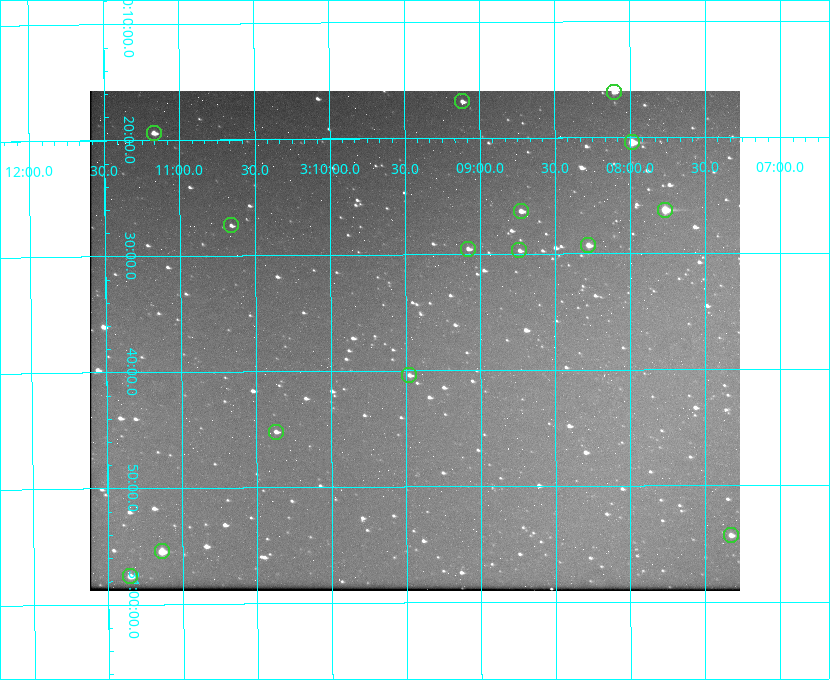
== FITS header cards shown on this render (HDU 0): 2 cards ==
NAXIS1  =                  650 / Width of table row in bytes
NAXIS2  =                  500 / Number of rows in table

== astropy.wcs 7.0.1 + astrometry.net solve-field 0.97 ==
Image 650 x 500 px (HDU 0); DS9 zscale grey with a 90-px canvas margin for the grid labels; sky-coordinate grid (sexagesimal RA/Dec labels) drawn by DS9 from the SOLVED WCS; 15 Tycho-2 reference stars matched to detected sources circled (green)
Header WCS: none
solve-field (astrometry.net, Tycho-2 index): SOLVED blind (the file carries no WCS)
Solved WCS: RA---TAN-SIP/DEC--TAN-SIP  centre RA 03:09:26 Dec +30:37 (47.36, +30.62 deg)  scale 5.17 arcsec/px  FOV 56.0' x 43.1'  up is -180 deg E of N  parity flipped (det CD > 0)
(file carries no celestial WCS; the grid is the blind solution)
Tycho-2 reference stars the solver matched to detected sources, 15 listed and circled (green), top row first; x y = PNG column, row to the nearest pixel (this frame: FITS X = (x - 90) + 1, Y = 500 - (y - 91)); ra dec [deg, ICRS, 3 dp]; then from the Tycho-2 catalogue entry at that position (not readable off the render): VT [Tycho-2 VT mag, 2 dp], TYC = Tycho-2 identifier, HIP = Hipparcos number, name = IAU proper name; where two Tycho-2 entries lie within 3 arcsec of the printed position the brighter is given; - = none
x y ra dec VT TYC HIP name
614 92 47.027 +30.268 10.45 2339-1565-1 - -
462 101 47.279 +30.281 11.50 2340-853-1 - -
154 133 47.792 +30.323 11.52 2340-1736-1 - -
632 142 46.997 +30.341 9.26 2339-1426-1 - -
665 210 46.942 +30.437 9.50 2339-1638-1 - -
521 211 47.182 +30.439 11.33 2339-1340-1 - -
231 225 47.665 +30.457 11.70 2340-1064-1 - -
588 245 47.070 +30.488 10.91 2339-1082-1 - -
468 249 47.270 +30.492 11.72 2340-1534-1 - -
519 250 47.184 +30.495 11.78 2339-1503-1 - -
409 375 47.369 +30.674 11.68 2340-1714-1 - -
276 432 47.592 +30.753 11.61 2340-1087-1 - -
731 535 46.832 +30.904 11.42 2339-646-1 - -
162 551 47.785 +30.924 10.11 2340-1700-1 - -
130 576 47.838 +30.960 11.41 2340-1051-1 - -